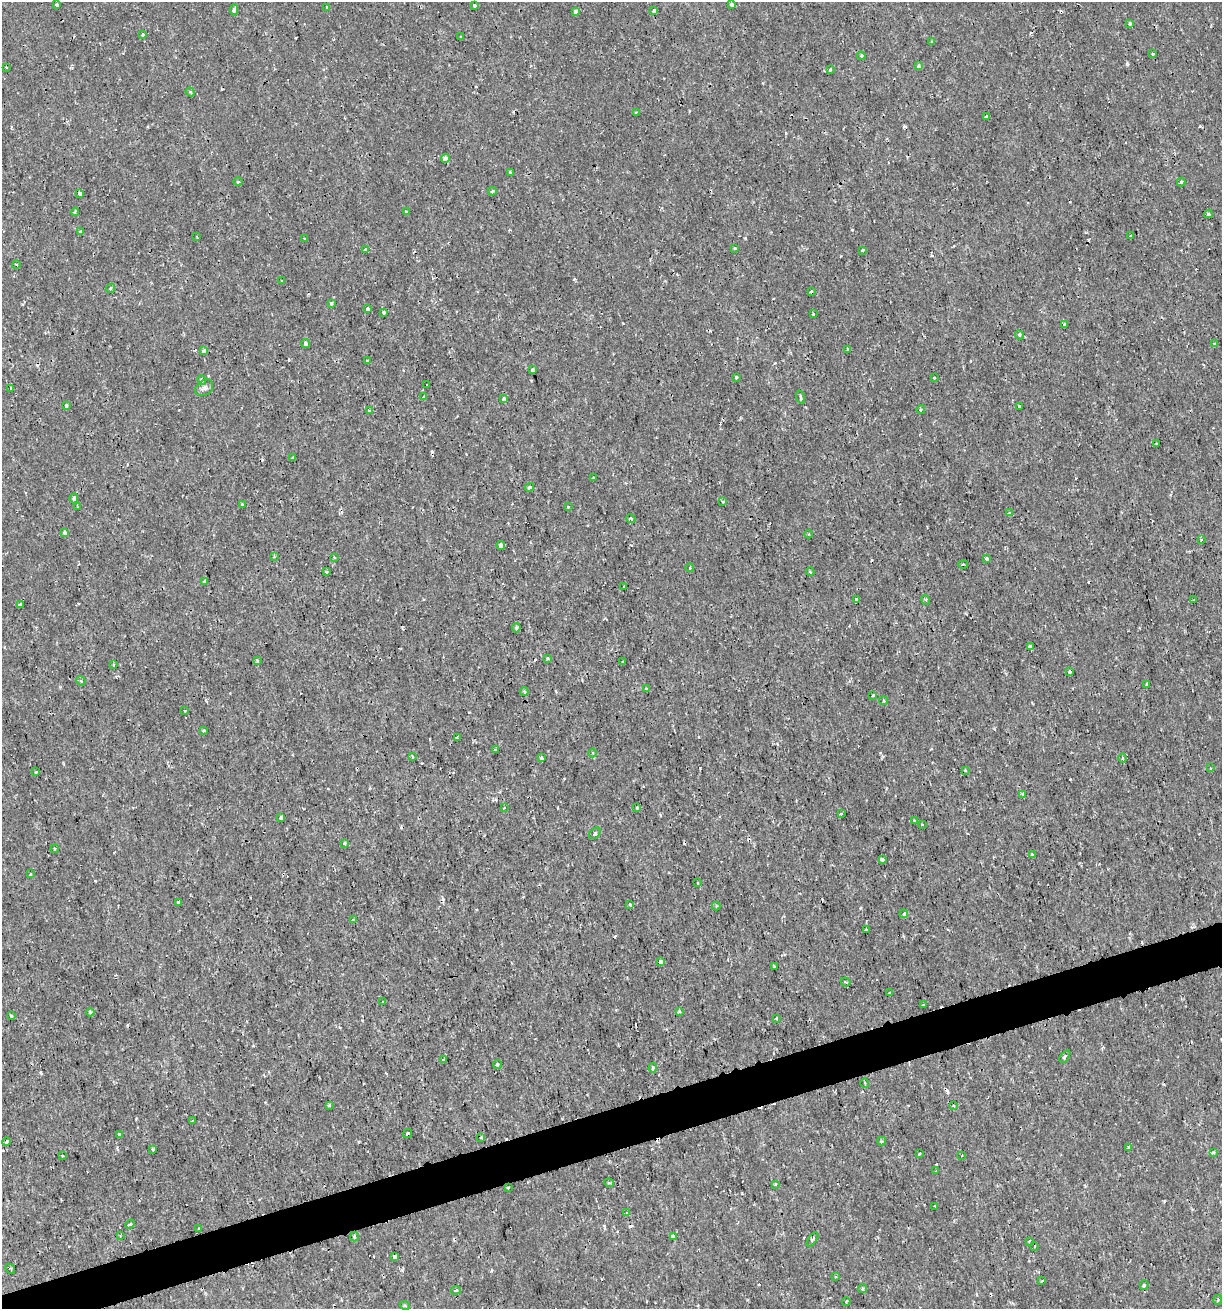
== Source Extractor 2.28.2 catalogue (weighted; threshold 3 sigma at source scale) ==
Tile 7 of 4 x 4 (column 3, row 2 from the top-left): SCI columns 2495-3714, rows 2619-3925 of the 5039 x 5235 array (HDU 1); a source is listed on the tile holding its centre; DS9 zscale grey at full resolution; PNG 1224 x 1311 px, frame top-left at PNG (2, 2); each listed source drawn as its Kron ellipse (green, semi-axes under 4 px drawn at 4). Shown black and unused: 3% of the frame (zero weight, under 2 of 3 exposures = <1% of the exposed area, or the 3 px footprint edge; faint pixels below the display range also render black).
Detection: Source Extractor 2.28.2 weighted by HDU 2 'WHT'; one run over the whole footprint, this tile lists its part. Background 7.19e-04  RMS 0.0012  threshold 0.00523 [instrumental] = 3 sigma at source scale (4.5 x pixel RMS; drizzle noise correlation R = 1.50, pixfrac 1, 0.0396/0.0396 arcsec/px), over >= 5 px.
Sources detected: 218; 29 cosmic-ray / hot-pixel residue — neither listed nor drawn; the other 189 listed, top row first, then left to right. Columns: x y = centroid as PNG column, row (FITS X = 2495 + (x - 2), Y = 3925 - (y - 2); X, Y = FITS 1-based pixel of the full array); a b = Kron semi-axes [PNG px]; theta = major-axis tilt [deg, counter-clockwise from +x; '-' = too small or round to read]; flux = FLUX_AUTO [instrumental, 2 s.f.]
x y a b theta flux
732 4 3 3 - 0.22
57 5 3 3 - 0.38
474 5 3 3 - 0.38
327 7 4 4 - 0.17
234 10 5 4 - 0.33
654 11 4 3 - 0.39
575 12 4 3 - 0.45
1130 23 3 3 - 0.25
143 35 3 3 - 0.25
461 37 3 3 - 0.15
932 41 3 3 - 0.091
1152 54 3 2 - 0.17
861 56 4 4 - 0.15
919 66 4 4 - 0.32
6 67 2 2 - 0.11
830 70 3 3 - 0.28
190 92 5 4 - 0.19
636 112 3 3 - 0.12
986 117 3 3 - 0.44
446 158 4 4 - 1.1
510 173 3 3 - 0.22
238 182 4 3 - 0.11
1181 182 4 4 - 0.17
492 191 4 3 - 0.15
80 193 4 3 - 1.1
75 212 4 3 - 0.18
406 212 3 3 - 0.25
1208 214 4 3 - 0.27
80 232 3 3 - 0.36
1131 236 3 3 - 0.12
197 237 3 3 - 0.13
304 239 3 3 - 0.15
735 248 4 4 - 0.16
366 249 4 3 - 0.16
863 250 3 3 - 0.33
16 264 4 2 - 0.11
282 281 3 2 - 0.11
110 288 5 3 - 0.13
811 291 3 3 - 0.14
331 303 3 3 - 0.33
367 309 3 3 - 0.36
383 313 3 3 - 0.22
813 314 3 3 - 0.13
1064 324 3 3 - 0.19
1019 335 5 4 - 0.19
306 343 4 4 - 0.47
1215 343 3 3 - 0.23
848 349 4 3 - 0.61
204 351 4 3 - 0.46
367 361 3 3 - 0.43
532 370 4 3 - 0.23
736 377 3 3 - 0.38
934 377 2 2 - 0.095
202 380 5 3 - 0.28
427 385 2 2 - 0.096
11 388 3 2 - 0.11
204 388 10 7 35 0.4
424 397 4 3 - 0.11
801 397 7 3 -73 0.2
504 399 4 3 - 0.32
66 405 4 3 - 0.34
1019 406 3 3 - 0.19
921 409 4 3 - 0.14
369 411 3 3 - 0.21
1157 444 3 3 - 0.31
293 458 3 3 - 0.24
593 477 3 2 - 0.12
529 487 5 3 - 0.3
74 498 5 4 - 0.28
723 502 4 4 - 0.2
242 504 3 3 - 0.17
77 507 3 3 - 0.13
568 507 3 3 - 0.15
1009 513 3 2 - 0.083
631 519 5 3 - 0.23
65 533 3 3 - 0.68
809 534 4 4 - 0.14
1201 540 4 3 - 0.1
501 545 4 4 - 2.1
274 557 4 3 - 0.13
334 557 3 3 - 0.1
986 558 3 3 - 0.72
963 564 5 2 - 0.13
690 568 4 3 - 0.17
326 572 3 3 - 0.16
810 572 4 3 - 0.15
205 581 3 3 - 0.29
624 587 3 3 - 0.27
856 600 4 3 - 0.48
926 600 5 3 - 0.14
1194 600 3 2 - 0.14
20 605 3 3 - 1.6
516 628 4 3 - 0.23
1030 646 4 3 - 0.37
548 658 4 3 - 0.12
257 660 3 3 - 0.24
623 662 4 3 - 0.1
114 665 4 2 - 0.11
1070 672 4 3 - 0.28
81 681 5 3 - 0.13
1147 685 4 3 - 0.32
646 689 3 3 - 0.25
524 692 4 3 - 0.16
873 696 3 3 - 0.32
883 701 4 2 - 0.14
184 710 3 2 - 0.099
204 731 3 3 - 0.21
457 737 3 3 - 0.2
496 750 3 3 - 0.33
592 753 4 3 - 0.12
412 756 4 3 - 0.16
541 758 3 3 - 0.18
1122 758 5 3 - 0.13
1210 768 4 3 - 0.12
965 770 4 3 - 0.098
36 772 3 2 - 0.13
1023 794 4 3 - 0.24
504 808 4 3 - 0.18
637 808 3 3 - 0.22
841 814 3 3 - 0.25
281 817 4 3 - 0.32
914 821 3 2 - 0.13
922 825 4 3 - 0.099
595 833 7 4 47 0.24
344 843 3 3 - 0.46
55 849 4 3 - 0.14
1032 854 3 2 - 0.24
882 859 3 3 - 0.54
30 874 3 3 - 0.21
698 883 3 3 - 0.24
178 902 4 3 - 0.21
630 905 4 3 - 0.47
716 906 4 4 - 0.12
904 914 4 3 - 0.54
354 920 3 3 - 0.29
867 929 3 3 - 0.31
660 962 3 3 - 0.49
774 966 3 2 - 0.092
846 982 5 2 - 0.14
890 993 3 3 - 0.15
383 1002 3 3 - 0.097
923 1005 3 2 - 0.2
90 1012 4 4 - 0.22
680 1012 3 3 - 0.29
11 1016 4 3 - 0.15
776 1018 4 4 - 0.12
1065 1056 7 3 54 0.19
443 1060 3 3 - 0.2
497 1064 4 4 - 0.19
653 1068 5 4 - 0.2
865 1083 4 3 - 0.11
329 1105 3 3 - 0.18
953 1106 4 3 - 0.12
192 1120 3 2 - 0.1
407 1133 5 3 - 0.76
119 1135 3 3 - 0.51
481 1137 3 3 - 0.16
882 1141 4 4 - 0.17
6 1142 4 3 - 0.27
1129 1147 4 3 - 0.36
153 1149 3 3 - 0.2
1213 1153 4 4 - 0.21
919 1154 3 3 - 0.38
962 1155 3 2 - 0.085
63 1156 4 2 - 0.11
936 1171 3 3 - 0.18
609 1183 5 3 - 0.14
776 1184 3 3 - 0.15
508 1188 3 2 - 0.11
935 1206 3 2 - 0.11
627 1213 4 3 - 0.12
130 1224 5 4 - 0.15
199 1229 3 2 - 0.097
120 1236 3 3 - 0.092
673 1236 4 3 - 0.35
354 1237 5 3 - 0.2
812 1239 8 4 52 0.19
1029 1241 3 2 - 0.12
1035 1246 2 2 - 0.091
395 1257 4 3 - 0.65
10 1269 5 3 - 0.14
836 1277 4 3 - 0.11
1042 1281 4 2 - 0.087
1144 1285 5 4 - 0.26
863 1289 4 4 - 0.2
456 1290 5 3 - 0.23
1218 1300 5 3 - 0.16
846 1301 4 3 - 0.13
405 1306 5 3 - 0.14
Overlapping masked pixels (flux is a lower limit): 1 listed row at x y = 204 351
Unlisted compact peaks at least as high as the median listed source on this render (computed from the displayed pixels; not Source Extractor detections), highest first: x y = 700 768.